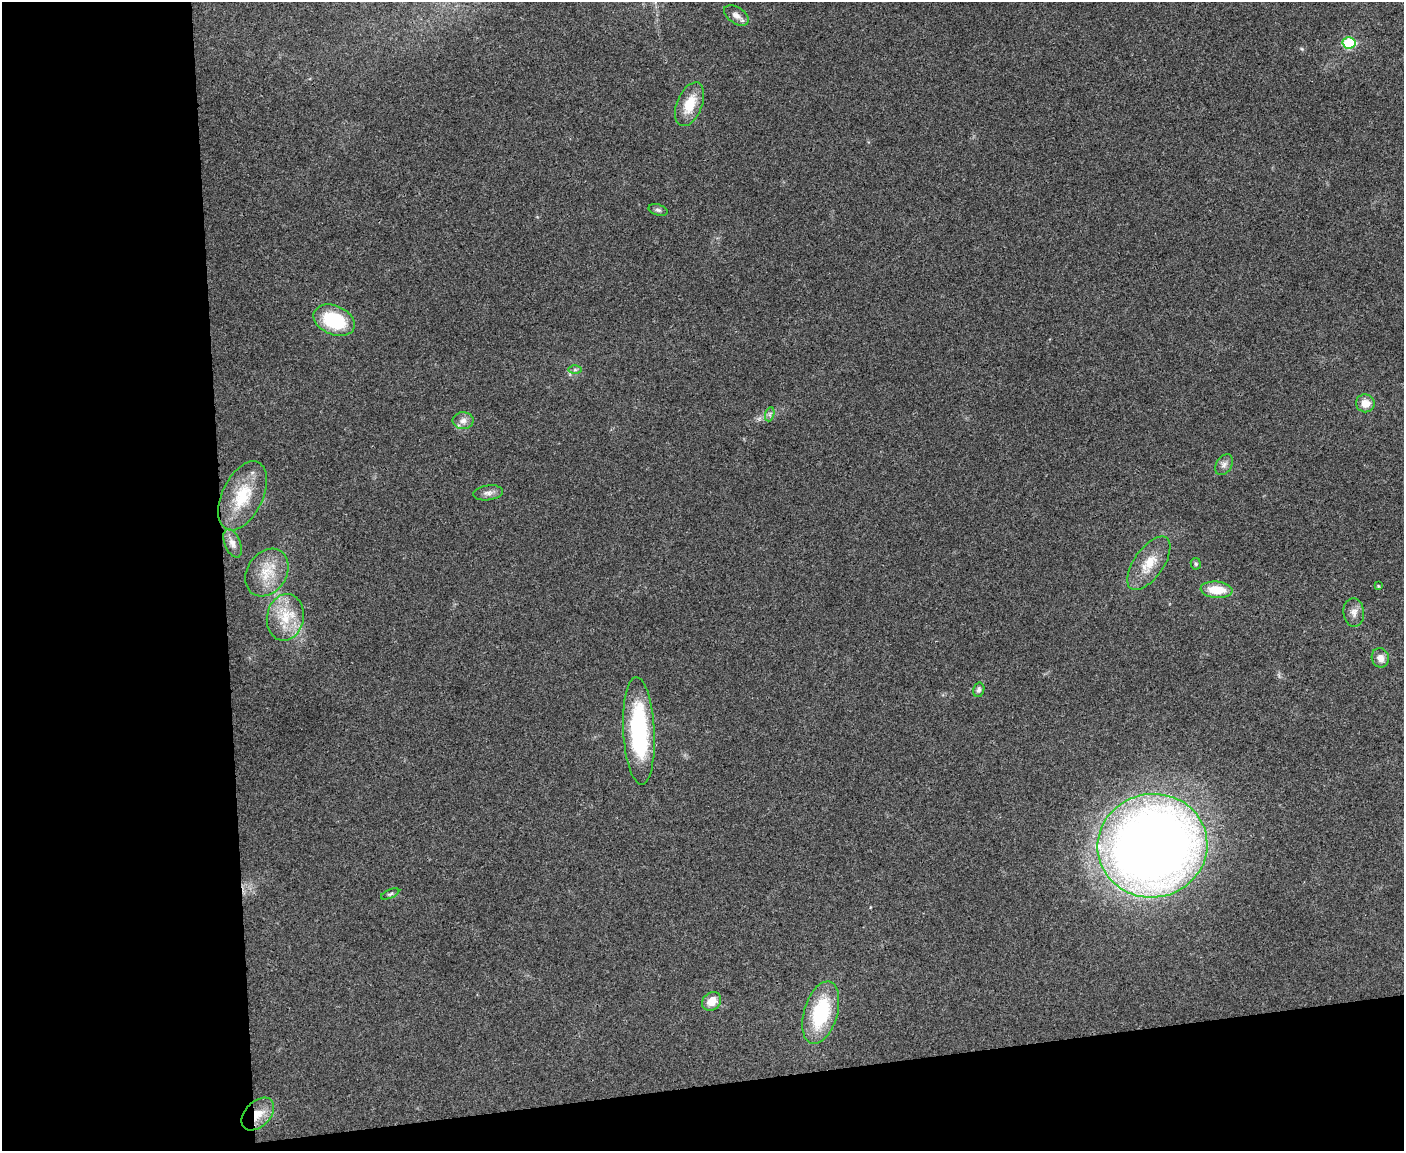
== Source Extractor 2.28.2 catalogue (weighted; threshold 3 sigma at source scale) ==
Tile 10 of 3 x 4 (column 1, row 4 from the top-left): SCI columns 133-1534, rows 2-1150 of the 4577 x 4598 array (HDU 1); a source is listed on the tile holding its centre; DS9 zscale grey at full resolution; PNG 1406 x 1153 px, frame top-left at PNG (2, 2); each listed source drawn as its Kron ellipse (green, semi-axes under 4 px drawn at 4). Shown black and unused: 22% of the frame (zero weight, under 3 of 4 exposures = <1% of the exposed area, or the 3 px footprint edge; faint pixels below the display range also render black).
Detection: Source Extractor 2.28.2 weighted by HDU 2 'WHT'; one run over the whole footprint, this tile lists its part. Background 0.0189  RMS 0.0043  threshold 0.0195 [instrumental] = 3 sigma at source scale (4.5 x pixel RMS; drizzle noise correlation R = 1.50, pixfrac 1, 0.05/0.05 arcsec/px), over >= 5 px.
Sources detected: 29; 1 inside a brighter object's white glare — neither listed nor drawn; the other 28 listed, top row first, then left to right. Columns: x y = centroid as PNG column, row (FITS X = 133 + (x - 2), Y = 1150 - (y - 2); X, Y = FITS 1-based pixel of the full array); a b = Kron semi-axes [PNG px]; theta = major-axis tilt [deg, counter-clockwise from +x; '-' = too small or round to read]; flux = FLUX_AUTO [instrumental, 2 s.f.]
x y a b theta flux
736 15 14 8 -33 2.6
1349 43 6 5 - 26
689 104 23 12 68 11
658 210 10 5 -16 1.1
334 320 21 14 -23 26
575 370 6 4 0 0.79
1365 403 9 9 - 4.9
770 414 7 4 71 0.92
463 421 10 8 2 2.4
1224 465 11 7 56 2
488 493 15 7 8 2.3
242 496 37 20 64 17
232 543 15 7 -68 2.7
1149 563 31 15 55 9.7
1196 564 6 5 - 0.67
267 573 25 19 56 11
1378 586 4 4 - 0.39
1217 590 16 8 -5 9.8
1354 612 14 10 -86 2.9
285 617 23 18 79 13
1380 658 10 8 -71 3
979 690 7 5 75 1.2
639 731 54 15 -87 53
1152 846 55 51 10 580
390 894 10 4 23 0.9
712 1001 10 8 44 5.5
821 1013 32 16 74 31
258 1114 19 12 45 6.9
Overlapping masked pixels (flux is a lower limit): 1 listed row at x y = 258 1114